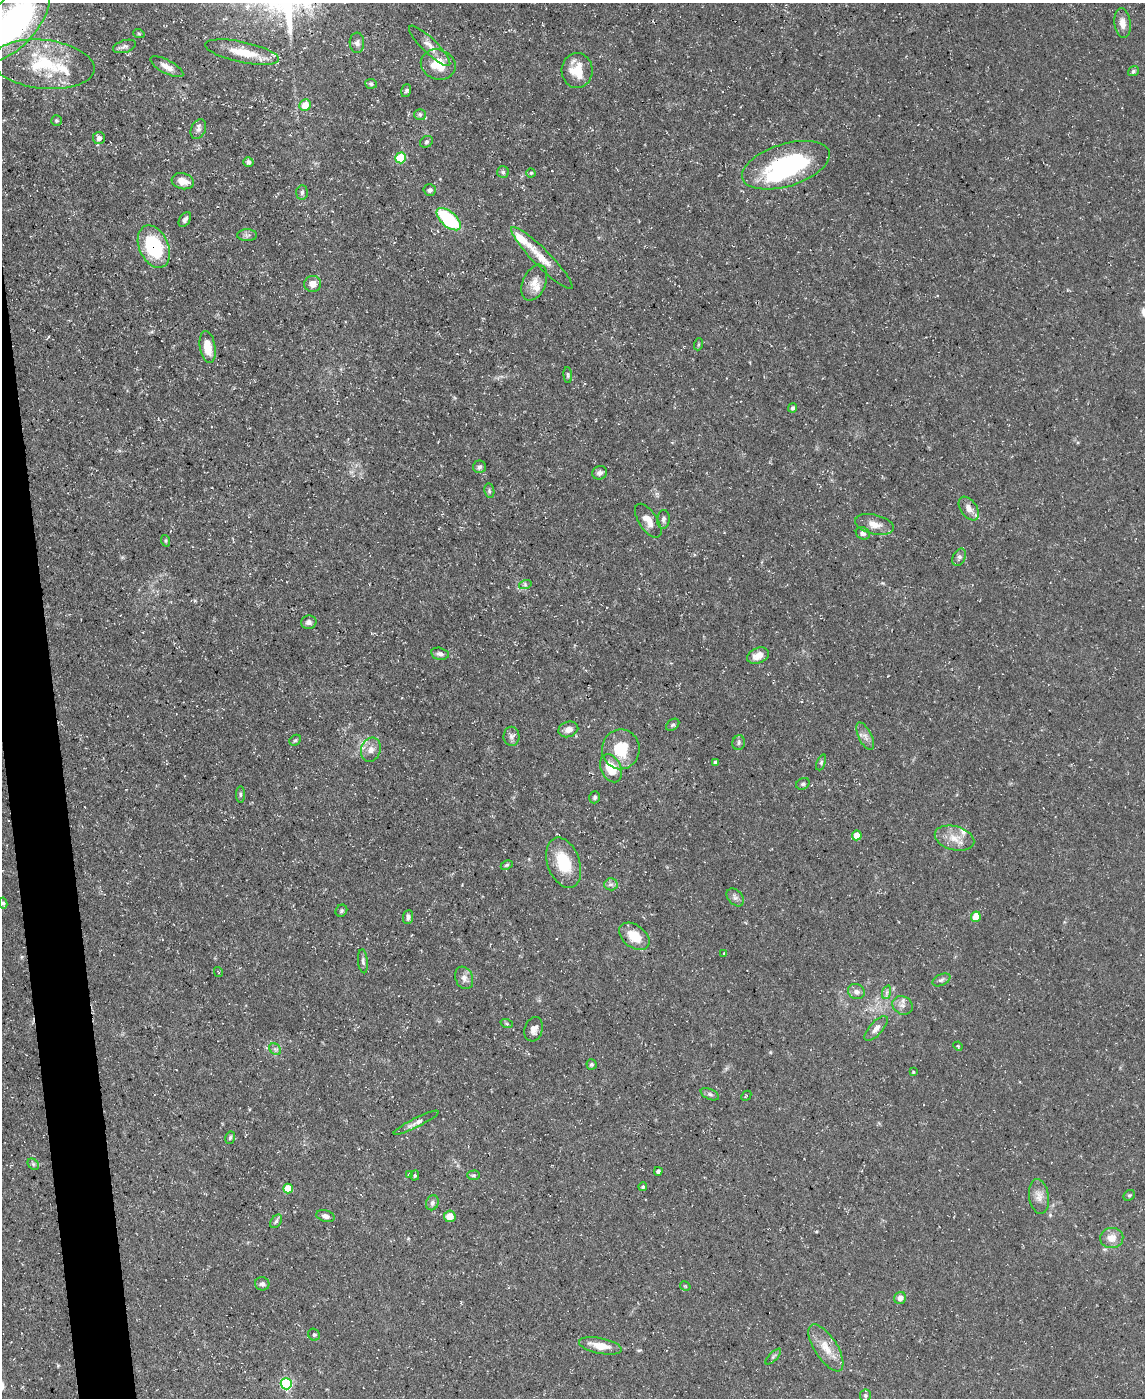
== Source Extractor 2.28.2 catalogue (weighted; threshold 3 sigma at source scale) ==
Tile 7 of 4 x 3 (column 3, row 2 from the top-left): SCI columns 2289-3431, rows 1523-2918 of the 4575 x 4549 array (HDU 1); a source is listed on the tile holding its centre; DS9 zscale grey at full resolution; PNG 1147 x 1400 px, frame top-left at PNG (2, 3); each listed source drawn as its Kron ellipse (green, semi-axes under 4 px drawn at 4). Shown black and unused: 3% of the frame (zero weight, under 3 of 5 exposures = <1% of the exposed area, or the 3 px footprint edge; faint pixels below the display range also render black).
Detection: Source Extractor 2.28.2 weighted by HDU 2 'WHT'; one run over the whole footprint, this tile lists its part. Background 0.0884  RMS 0.0046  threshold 0.0208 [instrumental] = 3 sigma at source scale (4.5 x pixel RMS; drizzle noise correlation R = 1.50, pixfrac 1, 0.05/0.05 arcsec/px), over >= 5 px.
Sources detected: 126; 1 inside a brighter object's white glare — neither listed nor drawn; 5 inside a brighter listed object's ellipse — not listed separately; the other 120 listed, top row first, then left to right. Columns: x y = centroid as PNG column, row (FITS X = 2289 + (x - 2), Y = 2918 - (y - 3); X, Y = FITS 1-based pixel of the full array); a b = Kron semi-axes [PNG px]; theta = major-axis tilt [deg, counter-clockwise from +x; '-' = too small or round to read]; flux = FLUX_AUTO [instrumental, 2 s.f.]
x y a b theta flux
14 23 48 23 48 110
1122 23 15 8 -82 3.7
139 34 6 3 -19 0.49
357 43 10 7 -89 1.8
125 46 12 6 17 1.5
430 46 28 7 -44 4.3
242 52 37 10 -12 12
43 64 51 24 -6 31
438 65 18 15 -21 12
167 67 18 6 -28 3.6
577 70 17 15 -87 10
1133 71 5 4 - 0.89
371 84 6 5 - 0.88
406 91 7 5 72 1
305 105 6 5 - 6.6
420 115 6 5 - 0.94
56 120 5 5 - 0.8
198 129 10 7 64 1.9
99 138 6 6 - 2
426 142 7 5 33 1
401 158 5 5 - 23
248 162 5 5 - 1.5
786 165 45 21 17 64
503 172 6 6 - 0.94
531 173 4 4 - 0.63
183 181 11 8 -15 4.7
430 190 6 5 - 1.2
302 192 7 5 88 1.1
185 219 8 5 58 1.5
449 219 14 7 -41 37
247 235 10 6 0 1.3
154 247 22 14 -66 36
542 258 42 8 -45 9.2
534 283 19 11 67 4.8
313 284 8 8 - 3.6
699 344 6 4 71 0.62
208 347 16 7 -81 6.8
568 375 8 4 -84 0.73
793 408 4 4 - 0.93
479 467 6 6 - 1.3
600 473 8 6 18 1.6
489 491 7 5 -82 0.81
969 509 13 8 -55 3.2
663 519 9 6 84 1.4
648 521 19 9 -56 4.7
874 524 20 9 -13 4.9
863 533 7 6 - 1.4
166 541 6 4 -71 0.63
959 557 9 6 64 1.3
525 585 6 4 19 0.76
309 622 7 7 - 1.8
440 654 9 6 -12 1.6
758 656 11 7 23 4.5
673 725 7 5 37 0.99
568 729 10 7 19 3.3
511 736 9 8 - 1.8
865 736 15 6 -63 2.5
295 740 6 5 - 0.71
739 743 7 6 - 1.1
621 749 20 19 - 15
371 750 12 9 72 3.5
715 762 4 3 - 1.2
821 762 8 4 68 0.8
611 768 15 10 -63 11
803 784 7 5 29 0.97
240 794 8 4 90 0.89
595 797 6 5 - 1
857 835 5 4 - 9.5
954 838 20 12 -15 6.6
564 863 26 16 -70 17
507 865 6 4 26 0.68
611 884 6 6 - 1.3
735 897 10 7 -47 1.7
3 903 5 4 - 0.95
341 911 6 5 - 0.83
408 917 7 5 82 1.4
976 917 5 5 - 7.2
634 936 17 11 -37 9.6
724 953 4 3 - 0.37
363 961 12 5 -84 1.3
218 972 5 3 - 0.46
464 978 11 8 -69 2.7
941 980 9 5 26 1.3
856 992 8 7 - 2.3
887 992 7 4 71 0.99
903 1005 10 9 - 2.5
507 1024 6 4 -19 0.64
876 1028 16 6 48 2.7
534 1029 12 9 74 2.8
958 1046 5 3 - 0.44
275 1049 6 5 - 1.1
591 1064 5 5 - 0.79
913 1072 4 4 - 0.5
710 1094 10 5 -25 1.1
746 1096 6 3 45 0.38
416 1123 25 4 27 2.4
230 1138 6 4 72 0.79
33 1164 6 5 - 0.83
658 1171 4 4 - 1.4
409 1174 4 4 - 0.45
474 1175 6 4 1 0.71
415 1176 5 4 - 0.79
643 1187 4 4 - 0.98
288 1188 5 5 - 13
1129 1195 6 5 - 0.76
1039 1196 17 10 -81 3.9
432 1203 7 6 - 1.5
325 1216 9 6 -16 2.2
450 1216 6 6 - 6.1
276 1221 7 5 53 1
1112 1238 11 10 - 5.1
262 1284 7 6 - 1.5
685 1286 6 3 -32 0.47
900 1298 6 5 - 2.7
314 1335 6 5 - 0.87
600 1346 22 8 -11 7.3
826 1348 27 11 -57 8
773 1357 10 4 46 0.99
286 1384 5 5 - 66
865 1395 6 5 - 0.87
Overlapping masked pixels (flux is a lower limit): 1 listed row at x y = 154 247
Isophote crosses this tile's border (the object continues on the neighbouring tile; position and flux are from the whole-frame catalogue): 1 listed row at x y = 14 23